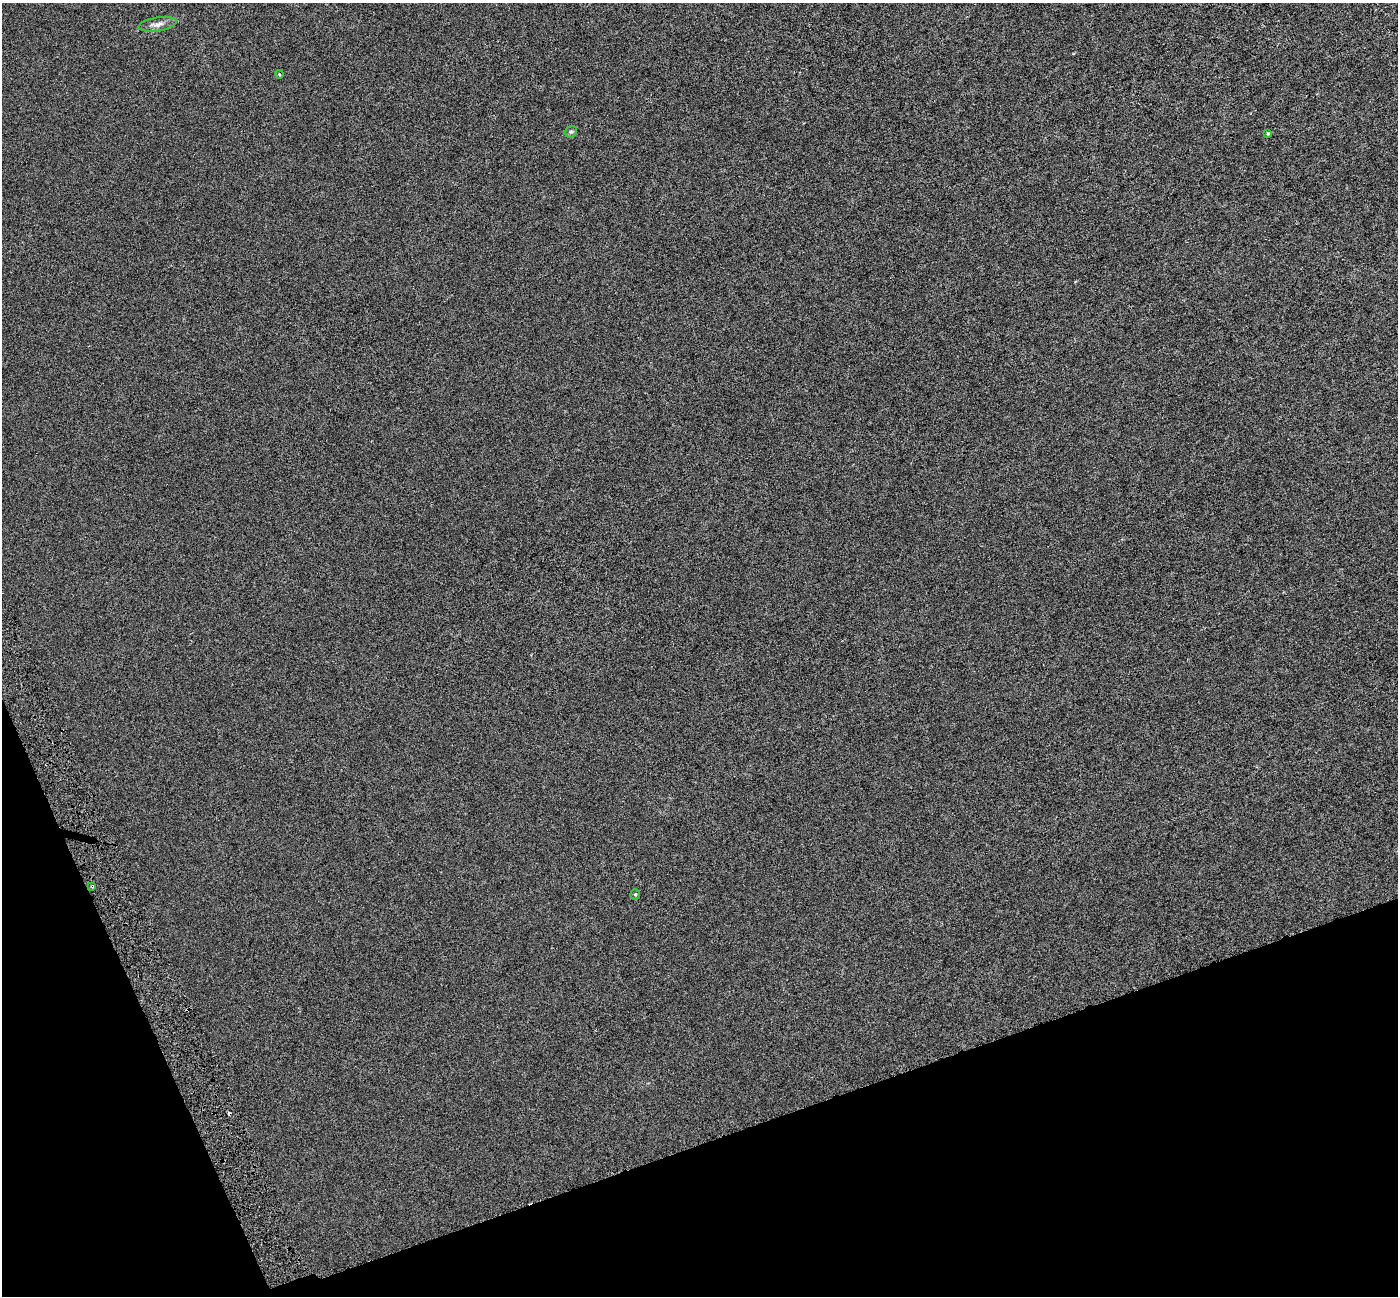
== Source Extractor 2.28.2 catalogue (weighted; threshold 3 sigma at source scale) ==
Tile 14 of 4 x 4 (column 2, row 4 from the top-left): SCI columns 1400-2795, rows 143-1436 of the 5589 x 5407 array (HDU 1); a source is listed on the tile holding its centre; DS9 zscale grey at full resolution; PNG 1400 x 1298 px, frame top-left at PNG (2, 3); each listed source drawn as its Kron ellipse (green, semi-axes under 4 px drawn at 4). Shown black and unused: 17% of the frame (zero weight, under 3 of 6 exposures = <1% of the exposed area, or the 3 px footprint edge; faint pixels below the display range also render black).
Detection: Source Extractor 2.28.2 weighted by HDU 2 'WHT'; one run over the whole footprint, this tile lists its part. Background -4.04e-04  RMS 0.0024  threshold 0.00972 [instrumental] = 3 sigma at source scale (4.09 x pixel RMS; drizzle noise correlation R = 1.36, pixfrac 0.8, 0.0396/0.0396 arcsec/px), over >= 5 px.
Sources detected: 8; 2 cosmic-ray / hot-pixel residue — neither listed nor drawn; the other 6 listed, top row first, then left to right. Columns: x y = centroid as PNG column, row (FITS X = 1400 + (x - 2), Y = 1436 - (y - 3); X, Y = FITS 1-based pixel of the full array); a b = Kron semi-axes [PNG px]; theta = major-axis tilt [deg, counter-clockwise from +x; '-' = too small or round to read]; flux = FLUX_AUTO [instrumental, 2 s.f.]
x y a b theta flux
158 24 19 6 8 1.3
279 74 4 3 - 0.17
571 132 6 5 - 0.38
1268 133 4 3 - 0.25
92 886 3 3 - 0.34
635 894 5 4 - 0.27
Overlapping masked pixels (flux is a lower limit): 1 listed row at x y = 92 886